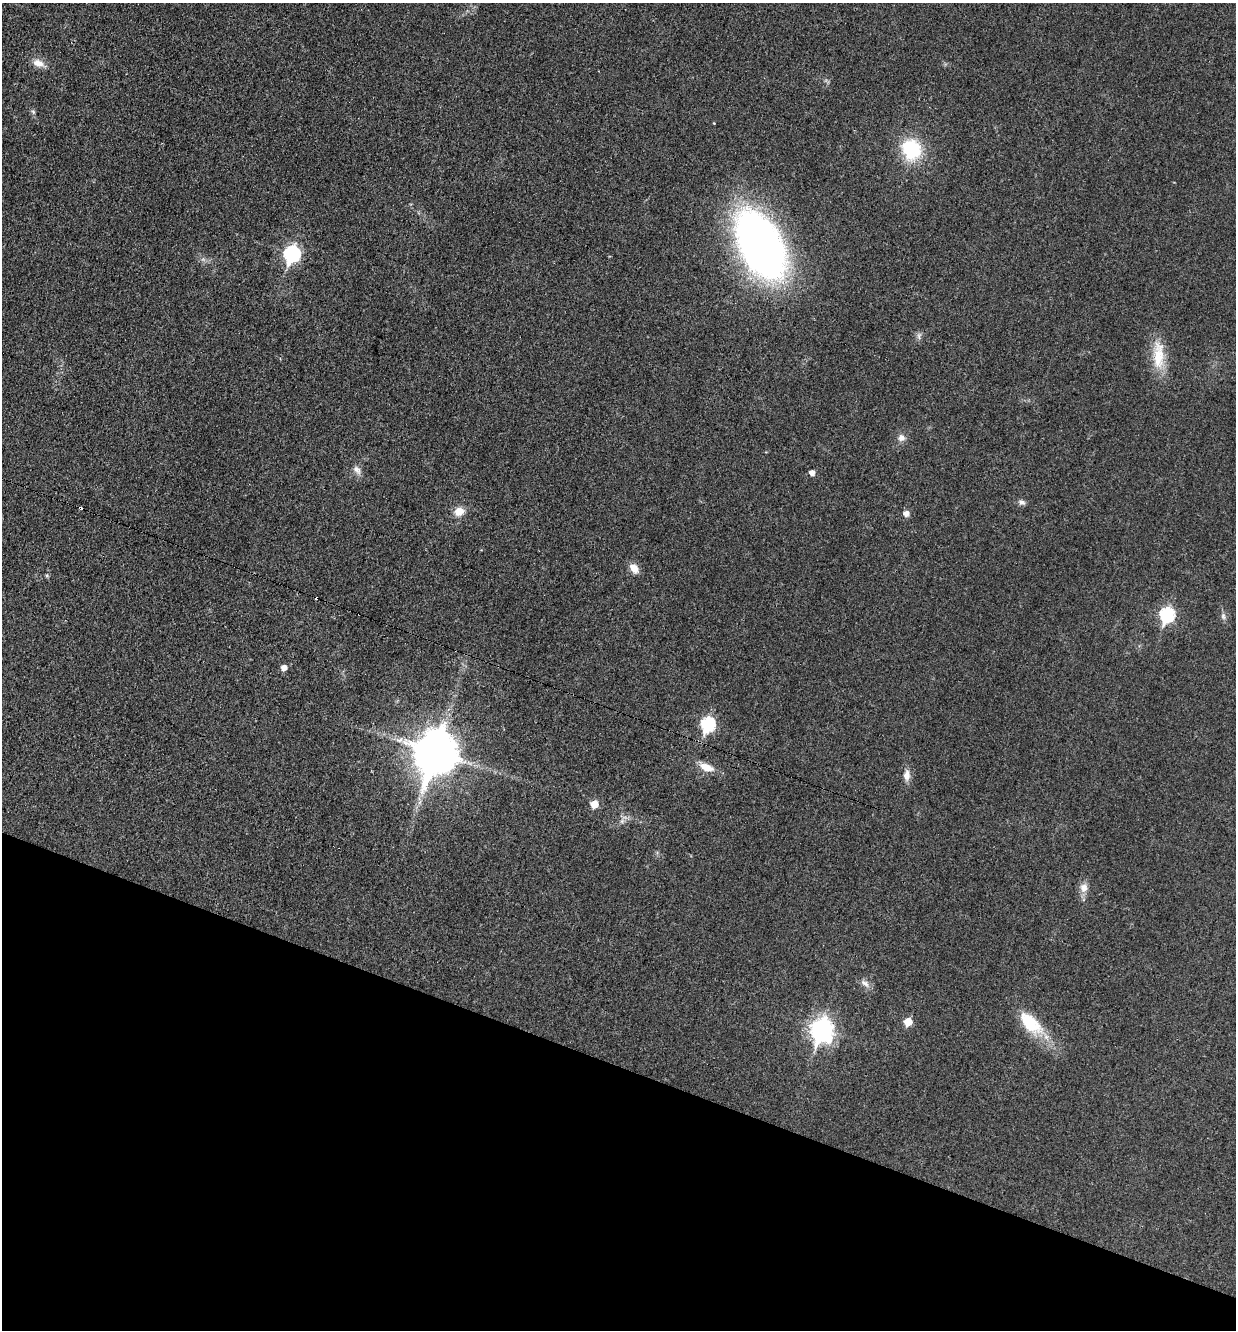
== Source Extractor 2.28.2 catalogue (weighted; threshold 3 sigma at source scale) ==
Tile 15 of 4 x 4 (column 3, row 4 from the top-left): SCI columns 2743-3976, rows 11-1338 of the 5351 x 5330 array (HDU 1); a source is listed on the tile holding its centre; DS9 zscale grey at full resolution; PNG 1238 x 1332 px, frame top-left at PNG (2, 3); no overlay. Shown black and unused: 20% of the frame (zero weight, under 3 of 4 exposures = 1% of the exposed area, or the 3 px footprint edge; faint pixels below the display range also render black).
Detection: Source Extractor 2.28.2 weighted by HDU 2 'WHT'; one run over the whole footprint, this tile lists its part. Background 0.0553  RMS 0.0054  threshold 0.0241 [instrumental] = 3 sigma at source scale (4.5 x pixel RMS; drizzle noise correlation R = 1.50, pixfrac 1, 0.05/0.05 arcsec/px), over >= 5 px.
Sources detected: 31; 2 cosmic-ray / hot-pixel residue — not listed; the other 29 listed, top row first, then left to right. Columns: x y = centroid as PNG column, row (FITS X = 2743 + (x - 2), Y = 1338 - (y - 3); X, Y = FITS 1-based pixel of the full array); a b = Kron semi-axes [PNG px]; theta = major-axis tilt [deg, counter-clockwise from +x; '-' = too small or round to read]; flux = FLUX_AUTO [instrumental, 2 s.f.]
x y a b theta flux
38 63 15 9 -20 5.2
33 112 6 5 - 1
911 149 22 19 -70 31
760 245 59 33 -62 310
292 254 8 7 - 110
919 336 10 5 83 1.5
1158 355 42 14 89 16
901 438 9 9 - 2.9
357 470 13 7 -51 2.8
812 473 5 5 - 2.8
1022 502 10 7 -3 1.8
459 511 13 10 18 5.6
906 514 5 5 - 3.4
634 568 13 9 -52 4.5
47 576 6 4 -77 0.76
359 614 3 2 - 0.76
1167 615 8 7 - 73
1223 616 8 6 -75 1.5
284 668 5 5 - 3.7
708 724 8 7 - 66
436 753 15 12 69 1800
707 767 20 9 -20 7.1
907 775 13 8 90 4
594 804 5 5 - 9.8
1084 888 12 10 85 4.3
865 983 14 7 -35 2.9
908 1022 5 5 - 12
1030 1023 36 17 -44 22
822 1030 10 9 - 290
Overlapping masked pixels (flux is a lower limit): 1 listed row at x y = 359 614